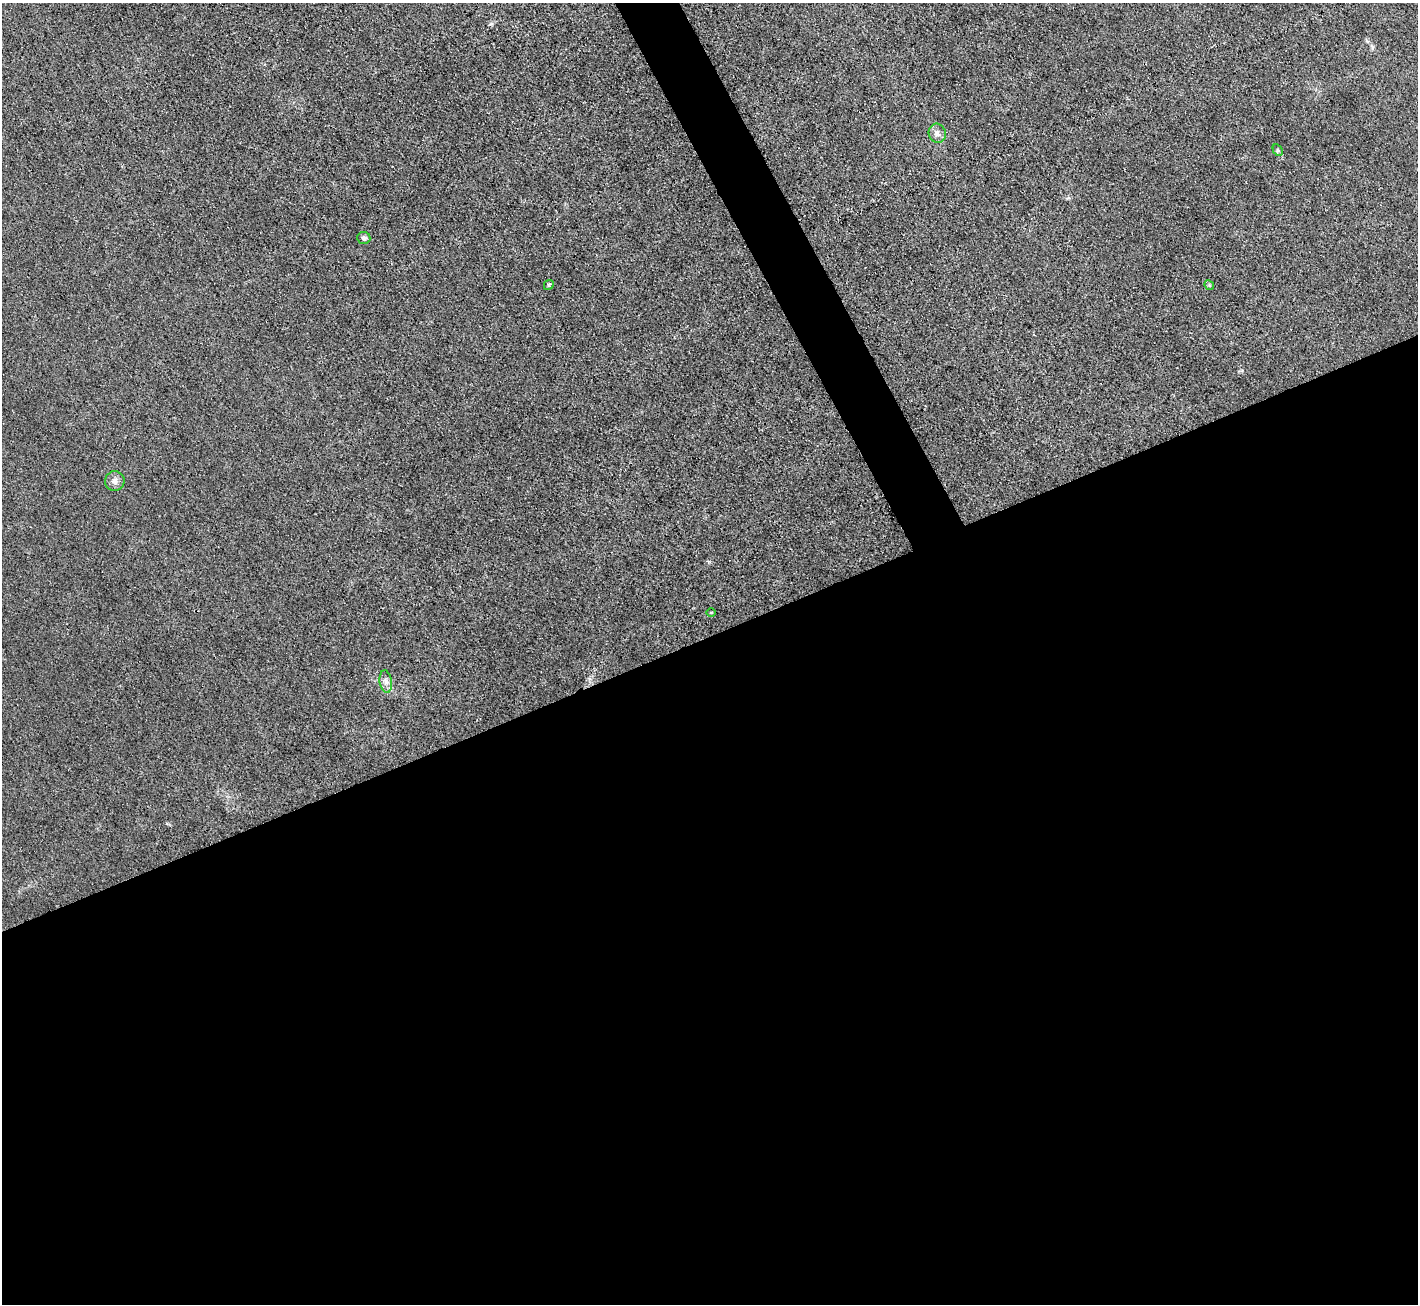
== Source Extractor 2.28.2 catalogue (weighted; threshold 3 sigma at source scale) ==
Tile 15 of 4 x 4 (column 3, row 4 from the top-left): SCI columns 2831-4246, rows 289-1590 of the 5662 x 5651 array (HDU 1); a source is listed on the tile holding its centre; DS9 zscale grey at full resolution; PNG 1420 x 1306 px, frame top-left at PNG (2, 3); each listed source drawn as its Kron ellipse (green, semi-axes under 4 px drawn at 4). Shown black and unused: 53% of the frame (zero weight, under 3 of 4 exposures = <1% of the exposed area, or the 3 px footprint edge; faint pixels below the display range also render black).
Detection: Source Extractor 2.28.2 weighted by HDU 2 'WHT'; one run over the whole footprint, this tile lists its part. Background 0.0197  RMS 0.005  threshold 0.0225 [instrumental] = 3 sigma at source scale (4.5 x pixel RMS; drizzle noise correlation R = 1.50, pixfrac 1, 0.05/0.05 arcsec/px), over >= 5 px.
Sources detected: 8; all 8 listed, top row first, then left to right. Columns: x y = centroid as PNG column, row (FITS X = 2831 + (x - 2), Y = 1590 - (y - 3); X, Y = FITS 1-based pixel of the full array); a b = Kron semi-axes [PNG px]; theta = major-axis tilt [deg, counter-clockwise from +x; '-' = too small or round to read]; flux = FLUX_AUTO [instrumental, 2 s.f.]
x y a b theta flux
937 133 10 8 -75 2.2
1278 150 6 4 -61 0.71
364 238 6 6 - 1.6
549 285 5 4 - 0.83
1209 285 5 4 - 0.58
115 481 10 9 - 2.4
711 612 5 3 - 0.41
386 681 11 6 -82 2.3